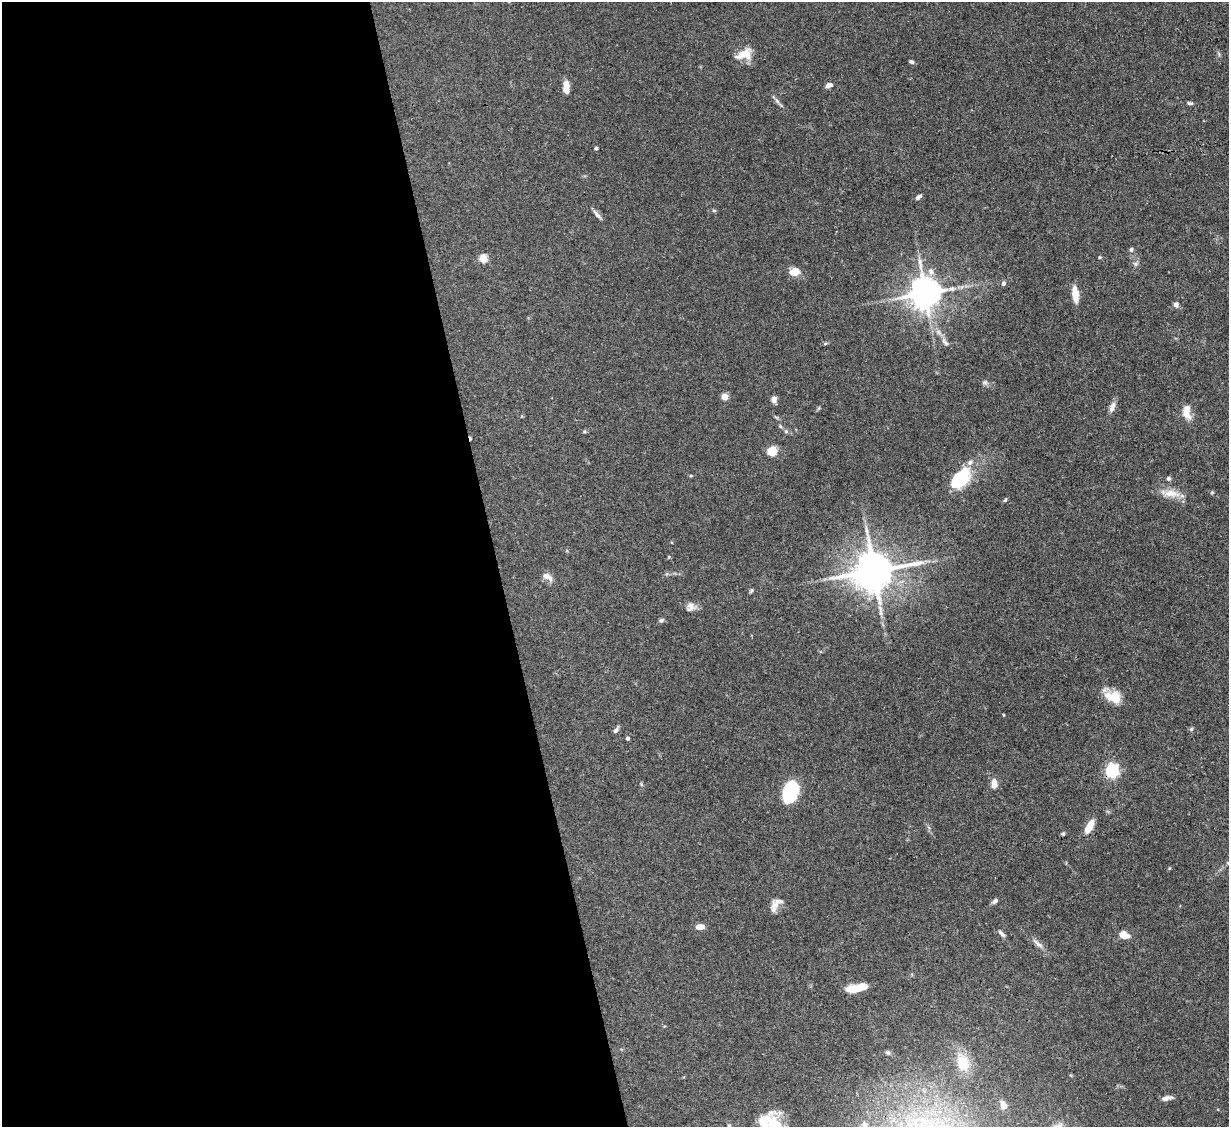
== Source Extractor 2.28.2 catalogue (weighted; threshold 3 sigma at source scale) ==
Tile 9 of 4 x 4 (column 1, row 3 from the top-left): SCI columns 1-1227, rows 1376-2500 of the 4908 x 4884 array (HDU 1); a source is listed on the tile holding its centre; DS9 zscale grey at full resolution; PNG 1231 x 1129 px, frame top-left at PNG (2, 2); no overlay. Shown black and unused: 40% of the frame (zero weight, under 3 of 4 exposures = <1% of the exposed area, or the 3 px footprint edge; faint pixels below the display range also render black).
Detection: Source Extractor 2.28.2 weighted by HDU 2 'WHT'; one run over the whole footprint, this tile lists its part. Background 0.11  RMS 0.004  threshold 0.0182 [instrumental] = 3 sigma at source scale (4.5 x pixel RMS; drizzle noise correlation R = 1.50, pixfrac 1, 0.05/0.05 arcsec/px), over >= 5 px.
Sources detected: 65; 1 inside a brighter object's white glare — not listed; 3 inside a brighter listed object's ellipse — not listed separately; the other 61 listed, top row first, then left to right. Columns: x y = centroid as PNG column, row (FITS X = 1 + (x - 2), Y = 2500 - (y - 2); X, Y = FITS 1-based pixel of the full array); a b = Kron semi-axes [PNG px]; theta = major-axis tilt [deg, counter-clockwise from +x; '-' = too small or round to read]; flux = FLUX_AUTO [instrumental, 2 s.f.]
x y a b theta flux
744 54 23 12 19 5.9
912 62 6 4 -30 0.74
566 84 9 6 -68 2.7
829 85 7 5 22 1.8
777 101 8 4 -46 1
1190 103 7 4 -1 0.71
596 148 4 3 - 0.6
919 197 8 5 32 1.1
714 210 6 4 -1 0.51
597 214 14 4 -51 1.4
1131 250 6 5 - 0.81
1100 257 4 4 - 0.43
483 259 5 5 - 15
1136 264 7 5 45 0.88
931 271 11 7 -51 2.3
794 272 13 9 8 4
1003 284 5 5 - 1.1
925 293 9 9 - 740
1075 294 19 7 -83 4.9
1176 305 6 6 - 1.5
945 342 13 5 -47 1.5
985 382 7 5 -43 0.84
725 397 5 4 - 8.1
774 399 7 6 - 2
1112 407 15 6 70 2.2
1187 412 18 9 -88 4.6
780 426 6 4 -71 0.51
786 431 5 5 - 0.67
772 451 9 8 - 6.5
961 478 27 16 49 18
1169 478 5 5 - 0.81
1212 492 6 3 19 0.42
1171 493 24 10 -7 5.3
1005 500 6 4 69 0.55
874 571 12 10 11 1300
547 576 13 7 -31 2.6
751 590 6 4 70 0.56
690 607 13 11 47 2.4
661 620 7 5 39 0.75
1113 697 22 13 -16 7.2
1003 715 3 3 - 0.36
1191 729 6 4 45 0.53
616 730 8 5 56 1.1
628 738 4 3 - 1.2
1112 771 6 5 - 77
994 783 12 7 -88 2.7
792 793 19 11 43 20
1089 827 15 7 61 5.5
1063 834 6 4 20 0.52
995 901 8 5 44 1.1
775 904 20 10 53 3.2
700 927 7 5 3 3.7
1001 934 11 5 -49 1.2
1124 935 7 5 -21 7.3
1038 944 17 6 -39 2.1
855 988 22 7 11 7.4
963 1063 21 14 -73 9.6
1166 1098 10 8 14 1.7
1003 1105 11 9 -67 2.4
864 1125 9 7 -63 1.4
773 1126 31 23 -45 17
Overlapping masked pixels (flux is a lower limit): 1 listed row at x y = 1112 771
Isophote crosses this tile's border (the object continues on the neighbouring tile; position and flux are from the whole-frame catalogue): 2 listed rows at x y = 864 1125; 773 1126